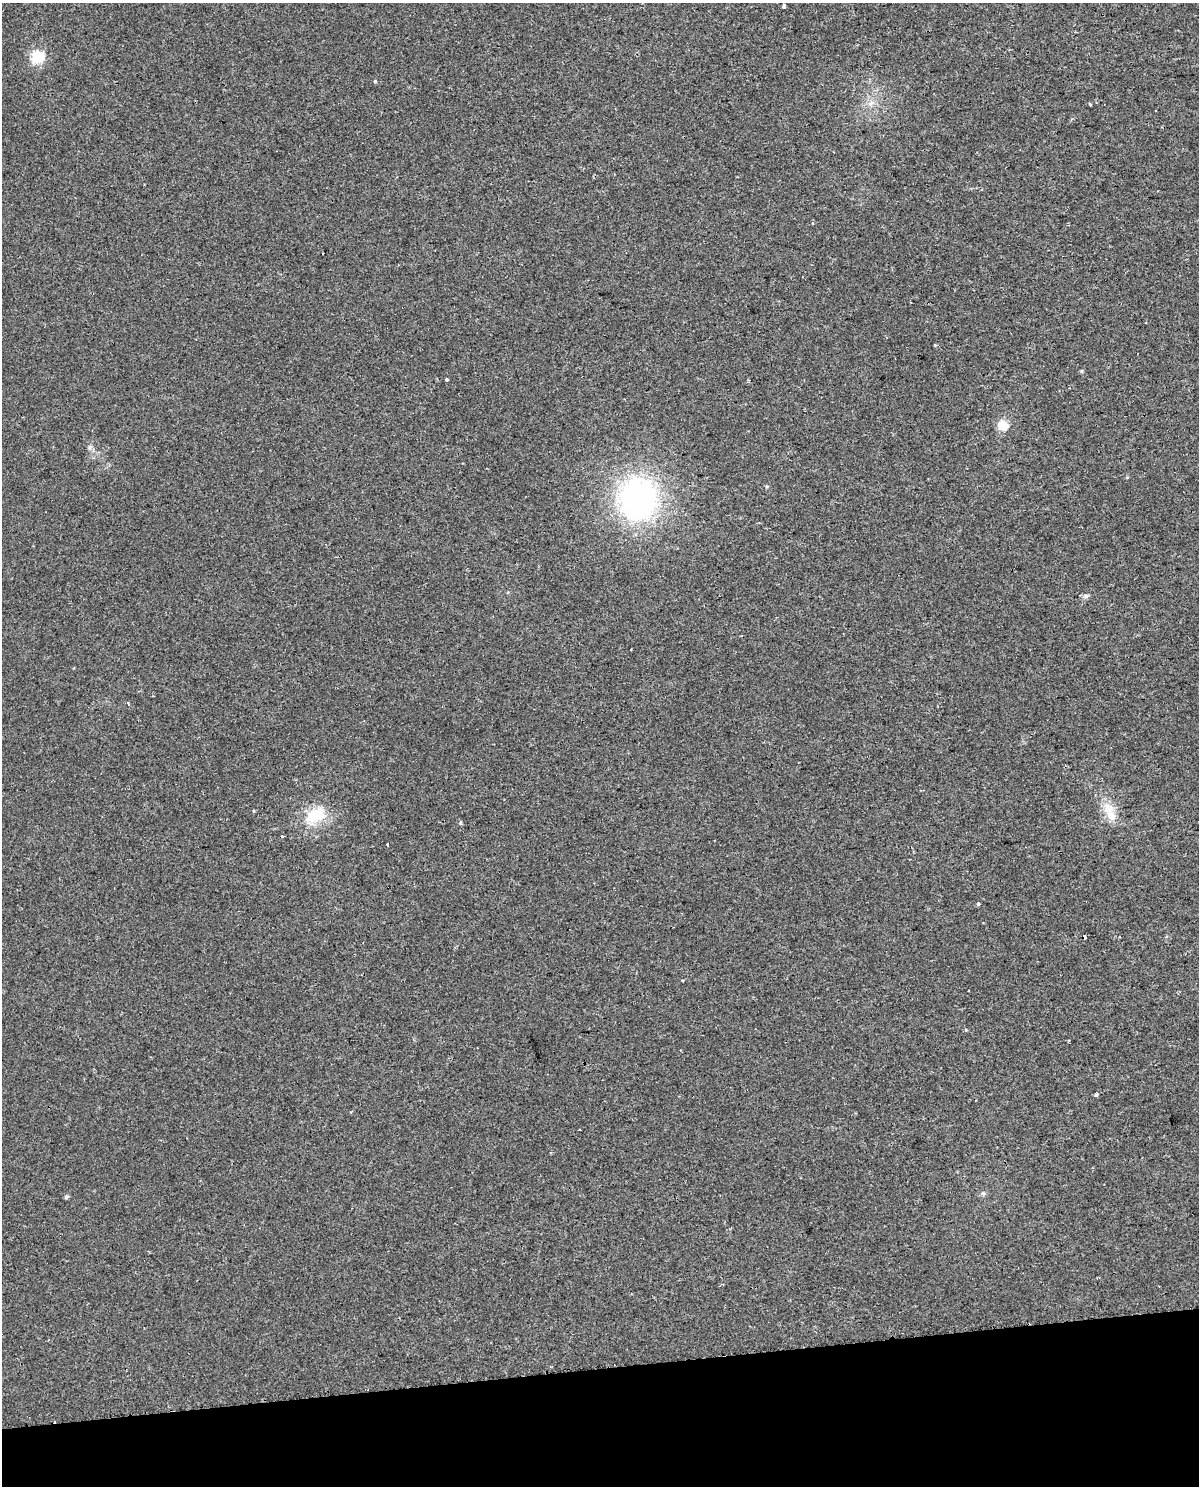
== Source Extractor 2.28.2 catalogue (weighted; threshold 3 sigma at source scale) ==
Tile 10 of 4 x 3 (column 2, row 3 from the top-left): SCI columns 1253-2449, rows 35-1518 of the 4897 x 4562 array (HDU 1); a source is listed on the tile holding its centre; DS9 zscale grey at full resolution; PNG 1201 x 1488 px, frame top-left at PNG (2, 3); no overlay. Shown black and unused: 8% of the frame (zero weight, under 2 of 3 exposures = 3% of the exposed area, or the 3 px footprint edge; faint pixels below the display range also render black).
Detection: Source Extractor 2.28.2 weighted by HDU 2 'WHT'; one run over the whole footprint, this tile lists its part. Background 0.00594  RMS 0.003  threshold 0.0137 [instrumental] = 3 sigma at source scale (4.5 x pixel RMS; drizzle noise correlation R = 1.50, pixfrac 1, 0.0396/0.0396 arcsec/px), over >= 5 px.
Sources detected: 28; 4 cosmic-ray / hot-pixel residue — not listed; the other 24 listed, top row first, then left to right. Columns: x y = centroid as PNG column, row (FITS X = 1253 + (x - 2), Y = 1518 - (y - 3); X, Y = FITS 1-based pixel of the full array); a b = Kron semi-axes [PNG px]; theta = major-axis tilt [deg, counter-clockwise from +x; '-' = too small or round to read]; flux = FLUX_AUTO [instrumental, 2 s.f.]
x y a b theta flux
784 5 4 3 - 1.8
37 57 6 6 - 36
375 81 4 3 - 0.45
871 103 9 6 26 1.3
1090 104 3 3 - 0.68
813 223 3 3 - 0.64
1081 371 5 4 - 0.36
447 379 3 3 - 0.7
1003 426 12 10 -49 4.7
638 499 38 34 85 81
1086 596 7 5 44 0.67
128 703 3 3 - 1.1
254 811 3 3 - 0.37
315 815 27 18 28 11
1112 816 29 12 -59 5.7
460 822 4 4 - 0.43
387 844 4 2 - 0.34
978 904 3 3 - 0.88
682 980 4 2 - 0.25
966 1030 3 3 - 0.43
1096 1095 4 3 - 1.1
350 1112 3 3 - 0.32
983 1193 6 5 - 0.6
66 1197 5 5 - 0.54